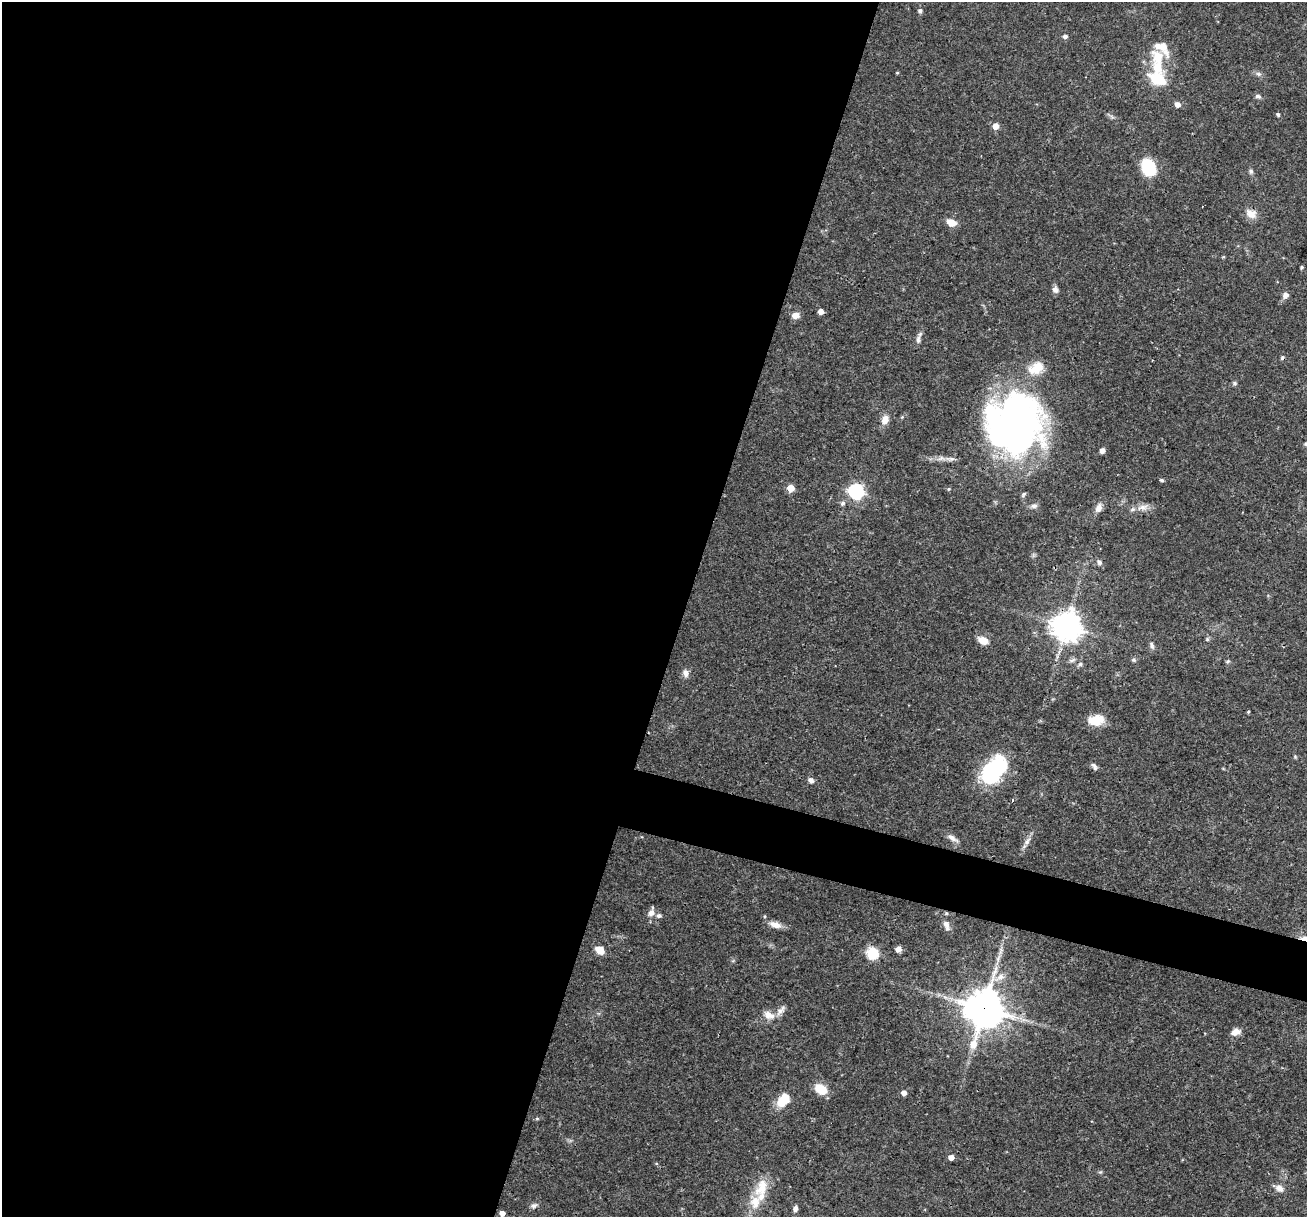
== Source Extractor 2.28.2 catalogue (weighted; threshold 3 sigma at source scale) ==
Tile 5 of 4 x 4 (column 1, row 2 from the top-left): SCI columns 1-1305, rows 2682-3896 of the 5220 x 5236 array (HDU 1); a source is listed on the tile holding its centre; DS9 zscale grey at full resolution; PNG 1309 x 1219 px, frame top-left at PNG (2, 2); no overlay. Shown black and unused: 55% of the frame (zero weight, under 3 of 4 exposures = <1% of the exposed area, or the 3 px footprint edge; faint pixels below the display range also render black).
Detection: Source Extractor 2.28.2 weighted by HDU 2 'WHT'; one run over the whole footprint, this tile lists its part. Background 0.0571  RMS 0.0033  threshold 0.0146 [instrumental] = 3 sigma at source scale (4.5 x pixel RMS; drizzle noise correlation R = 1.50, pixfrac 1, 0.05/0.05 arcsec/px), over >= 5 px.
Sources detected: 85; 2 inside a brighter object's white glare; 1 cosmic-ray / hot-pixel residue — not listed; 9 inside a brighter listed object's ellipse — not listed separately; the other 73 listed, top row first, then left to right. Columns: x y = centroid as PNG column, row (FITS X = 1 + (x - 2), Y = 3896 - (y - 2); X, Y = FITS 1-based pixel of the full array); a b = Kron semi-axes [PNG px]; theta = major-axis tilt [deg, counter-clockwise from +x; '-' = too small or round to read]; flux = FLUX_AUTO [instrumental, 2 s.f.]
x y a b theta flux
920 10 5 5 - 0.82
1065 36 5 5 - 1.1
1157 57 18 13 -65 7.2
897 73 4 4 - 0.31
1259 74 8 5 -31 0.81
1158 79 24 14 -26 9.7
1258 96 9 5 -8 0.79
1177 104 5 5 - 2.1
1278 114 4 4 - 0.65
996 126 5 5 - 3.4
1148 167 17 12 -66 14
1251 171 7 5 -87 0.67
1251 214 15 10 -31 3
951 223 10 7 -22 3.3
1302 267 5 4 - 0.38
1055 289 7 6 - 1.5
1285 295 8 7 - 1.4
821 312 5 4 - 2
795 315 8 6 11 2.4
918 339 10 6 -88 1.2
1036 368 21 14 30 6.6
1234 383 6 5 - 0.57
885 420 10 7 72 2.9
1017 424 56 50 79 160
1102 451 6 5 - 1.4
950 459 13 5 7 1.5
1162 480 4 4 - 0.65
790 488 5 5 - 5.5
949 489 5 4 - 0.38
856 491 7 6 - 73
1023 494 7 5 43 0.56
843 503 7 6 - 0.8
1034 506 9 6 13 1.1
1142 507 15 8 12 2.5
1099 508 11 8 68 2
1099 562 7 6 - 0.85
1066 626 10 9 - 410
1207 639 6 5 - 0.55
983 640 10 7 -25 4
1152 645 10 6 -68 1
1134 660 7 5 -16 0.59
1228 661 5 4 - 0.48
1080 664 6 6 - 0.69
686 673 10 7 -82 1.5
1248 712 4 4 - 0.4
1095 720 13 8 8 9.6
1094 766 11 5 -57 0.93
994 769 30 20 44 28
811 780 8 6 -38 1.2
1012 800 3 3 - 0.53
952 838 15 6 -33 1.7
1027 841 12 5 60 1.5
651 913 10 8 54 1.9
775 925 18 7 -17 2.5
946 925 14 8 -74 1.9
1305 939 12 5 -7 3.4
898 949 8 7 - 1.3
600 950 9 7 -32 3.9
872 953 6 6 - 30
984 1008 15 12 74 770
781 1010 17 6 48 1.8
769 1015 17 10 -22 3.2
1235 1032 10 7 19 2.7
821 1089 13 9 -30 6.4
904 1093 5 5 - 1.9
783 1100 17 11 46 7
537 1118 5 4 - 0.4
951 1157 5 4 - 2.1
762 1188 27 15 68 7.8
1279 1188 11 8 -22 1.8
534 1206 9 7 30 1
795 1208 7 5 75 1.2
502 1213 5 4 - 2.3
Overlapping masked pixels (flux is a lower limit): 3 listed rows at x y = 1066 626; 1305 939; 984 1008
Isophote crosses this tile's border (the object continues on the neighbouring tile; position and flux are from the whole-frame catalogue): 1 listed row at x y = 1305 939